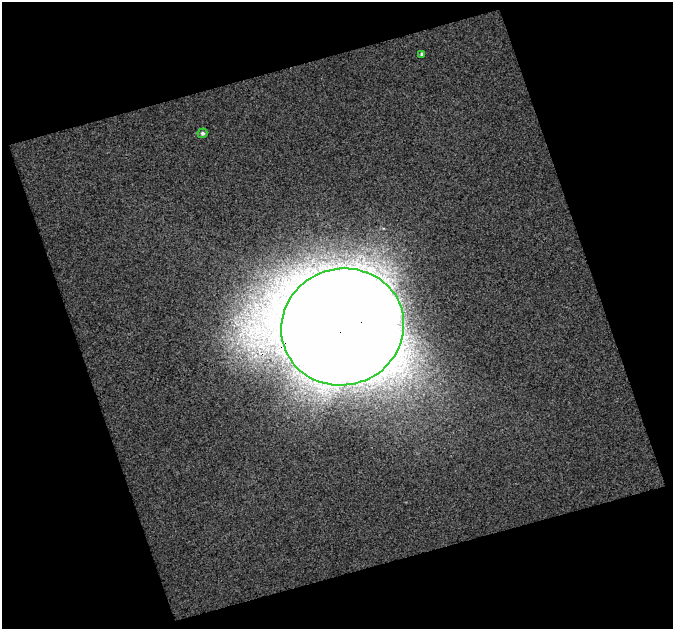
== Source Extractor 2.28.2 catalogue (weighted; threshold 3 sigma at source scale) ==
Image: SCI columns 1-671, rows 14-640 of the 671 x 652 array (HDU 1 of 3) = the unmasked area's bounding box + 8 px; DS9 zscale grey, full resolution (1 PNG px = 1 image px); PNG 675 x 631 px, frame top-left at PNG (2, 2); each listed source drawn as its Kron ellipse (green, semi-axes under 4 px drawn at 4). Shown black and unused: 39% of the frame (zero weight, under 3 of 4 exposures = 2% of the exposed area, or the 3 px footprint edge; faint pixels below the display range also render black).
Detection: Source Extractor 2.28.2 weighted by HDU 2 'WHT'. Background 0.00264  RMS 0.016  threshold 0.0729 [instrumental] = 3 sigma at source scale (4.5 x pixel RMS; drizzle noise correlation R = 1.50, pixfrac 1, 0.0396/0.0396 arcsec/px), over >= 5 px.
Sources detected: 3; all 3 listed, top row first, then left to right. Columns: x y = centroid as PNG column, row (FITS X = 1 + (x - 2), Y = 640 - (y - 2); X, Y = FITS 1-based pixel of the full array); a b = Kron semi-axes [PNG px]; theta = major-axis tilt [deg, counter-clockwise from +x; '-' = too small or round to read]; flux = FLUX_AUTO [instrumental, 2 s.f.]
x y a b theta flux
422 54 4 3 - 3.4
202 133 5 4 - 3.9
343 327 62 58 18 67000
Overlapping masked pixels (flux is a lower limit): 1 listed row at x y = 343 327